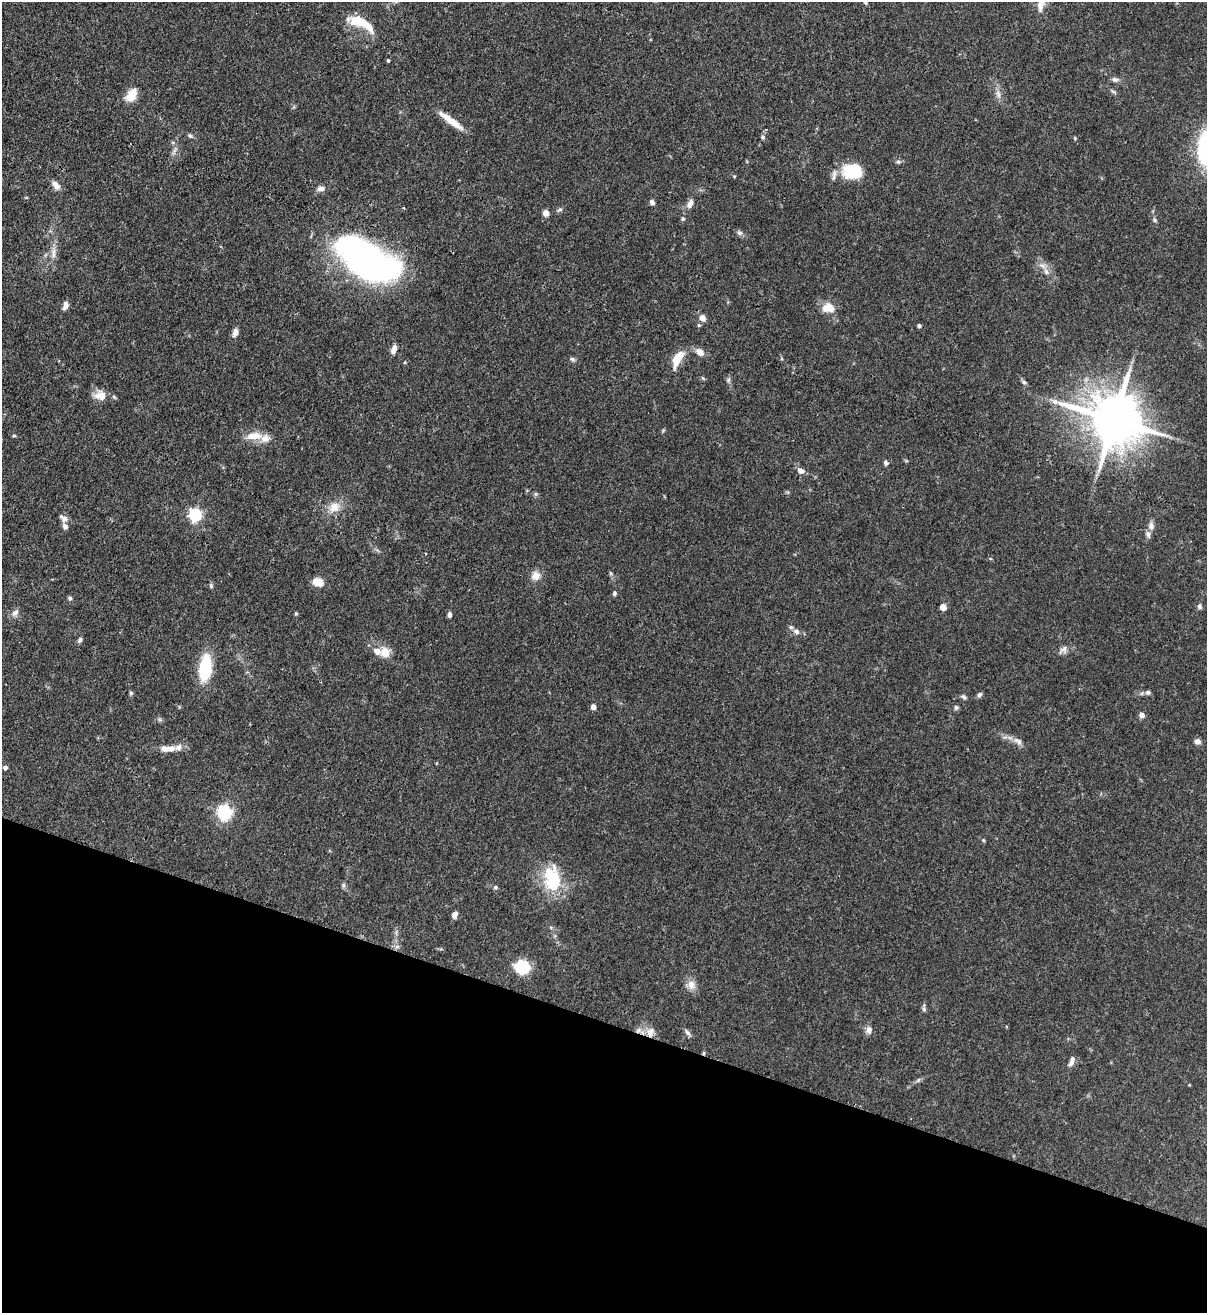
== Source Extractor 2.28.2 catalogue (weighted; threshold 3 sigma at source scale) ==
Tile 15 of 4 x 4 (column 3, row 4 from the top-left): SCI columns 2629-3833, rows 32-1342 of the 5382 x 5307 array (HDU 1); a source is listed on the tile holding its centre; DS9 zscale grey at full resolution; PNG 1209 x 1315 px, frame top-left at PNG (2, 2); no overlay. Shown black and unused: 22% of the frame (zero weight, under 3 of 4 exposures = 7% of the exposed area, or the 3 px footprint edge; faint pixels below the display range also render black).
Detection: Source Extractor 2.28.2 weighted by HDU 2 'WHT'; one run over the whole footprint, this tile lists its part. Background 0.099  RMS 0.0041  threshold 0.0185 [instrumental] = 3 sigma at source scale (4.5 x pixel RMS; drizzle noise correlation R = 1.50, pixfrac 1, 0.05/0.05 arcsec/px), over >= 5 px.
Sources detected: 105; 2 inside a brighter object's white glare — not listed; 9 inside a brighter listed object's ellipse — not listed separately; the other 94 listed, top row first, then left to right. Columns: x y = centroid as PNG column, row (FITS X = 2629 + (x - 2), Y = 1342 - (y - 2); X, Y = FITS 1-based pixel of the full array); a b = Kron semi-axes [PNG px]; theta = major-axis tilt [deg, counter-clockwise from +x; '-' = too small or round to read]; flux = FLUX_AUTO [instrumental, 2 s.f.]
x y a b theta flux
1040 5 18 8 -87 3.8
361 21 19 14 -44 7.6
388 60 4 3 - 0.47
1115 79 10 6 -8 1.3
1113 91 8 4 -37 0.74
998 94 11 6 -76 1.9
131 95 17 11 53 5.9
452 121 29 8 -35 6.9
190 136 6 5 - 0.86
763 137 6 5 - 0.87
1075 138 5 4 - 0.41
1205 148 35 14 89 37
898 162 6 5 - 0.78
853 171 21 16 2 18
734 176 5 3 - 0.38
56 185 13 7 -46 2.7
321 188 10 7 12 1.8
652 202 5 5 - 1.3
690 204 13 7 62 2.2
404 208 4 3 - 0.35
560 209 7 5 16 0.84
546 213 6 5 - 3.2
683 219 6 5 - 0.73
1155 220 6 5 - 0.73
740 233 8 6 -31 1.1
53 255 10 7 80 2.1
365 259 47 28 -4 120
1046 272 9 6 -51 1.8
65 305 10 6 77 2
828 308 15 10 -8 5.9
702 318 8 7 - 2.4
699 325 5 4 - 0.5
919 326 4 4 - 0.83
235 332 10 6 70 2.1
394 349 11 6 73 2.4
700 352 12 8 -39 2.8
572 359 7 5 -35 0.85
677 359 20 8 63 8.3
728 380 6 5 - 0.75
1024 382 7 5 -45 0.83
100 395 15 12 -9 5
1114 420 17 14 -24 2400
14 435 5 3 - 0.48
254 436 22 10 4 6.4
886 463 7 5 -60 0.91
801 471 8 6 -23 2.2
535 494 6 4 -90 0.64
334 507 15 13 36 5.3
195 515 6 6 - 74
65 519 10 9 - 2
1151 526 10 7 -89 2.1
426 554 3 3 - 0.37
610 573 6 4 -70 0.6
536 576 13 11 3 3.3
318 582 12 9 -19 4.2
211 586 7 5 -64 0.73
614 593 6 4 78 0.82
70 598 6 5 - 0.74
1199 606 7 6 - 1
943 607 5 4 - 6
15 613 11 8 44 1.9
296 614 5 4 - 0.47
449 615 6 4 84 1.2
796 632 8 7 - 1.8
80 640 7 5 62 1
1064 649 10 10 - 1.9
385 652 12 11 - 4.9
205 668 28 12 82 21
1148 692 7 6 - 1.1
131 693 6 5 - 0.59
979 695 7 5 56 1.1
964 697 8 5 -32 0.9
593 707 4 4 - 2.8
956 707 6 6 - 0.9
1142 715 7 7 - 1.4
160 720 7 4 -19 0.71
1018 741 14 7 -34 2.3
1197 741 7 7 - 1.8
170 749 11 8 5 2.7
5 768 5 5 - 0.89
224 812 6 6 - 100
983 840 5 4 - 0.46
553 880 27 15 -77 26
343 885 7 4 -89 0.8
495 887 5 5 - 0.81
454 915 7 6 - 1.9
522 967 12 11 - 19
691 985 13 11 -87 3.4
924 1008 11 4 -86 0.97
869 1030 11 8 -85 2
651 1031 14 10 4 3.2
687 1032 11 5 -48 1.3
704 1053 5 3 - 0.57
1072 1061 12 5 71 2.1
Overlapping masked pixels (flux is a lower limit): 3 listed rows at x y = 1114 420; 796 632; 704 1053
Isophote crosses this tile's border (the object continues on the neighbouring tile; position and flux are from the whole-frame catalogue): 1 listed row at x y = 1205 148